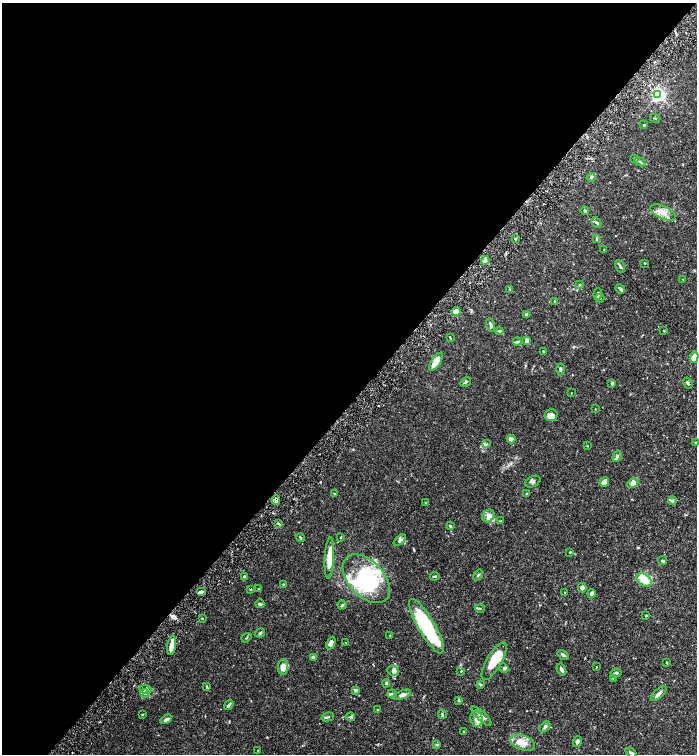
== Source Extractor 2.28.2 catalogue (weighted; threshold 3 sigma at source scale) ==
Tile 5 of 4 x 4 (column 1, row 2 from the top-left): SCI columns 166-1555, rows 3013-4515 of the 6030 x 6025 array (HDU 1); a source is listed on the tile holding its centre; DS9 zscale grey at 2 x 2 block average (1 PNG px = mean of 2 x 2 image px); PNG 699 x 756 px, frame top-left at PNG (2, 3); each listed source drawn as its Kron ellipse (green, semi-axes under 4 px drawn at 4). Shown black and unused: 53% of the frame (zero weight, under 6 of 12 exposures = <1% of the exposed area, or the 3 px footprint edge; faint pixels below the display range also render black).
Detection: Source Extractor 2.28.2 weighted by HDU 2 'WHT'; one run over the whole footprint, this tile lists its part. Background 0.0776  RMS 0.003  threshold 0.0123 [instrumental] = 3 sigma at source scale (4.09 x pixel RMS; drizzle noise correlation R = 1.36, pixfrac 0.8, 0.05/0.05 arcsec/px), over >= 5 px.
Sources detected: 139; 1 inside a brighter object's white glare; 1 cosmic-ray / hot-pixel residue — neither listed nor drawn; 12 inside a brighter listed object's ellipse — not listed separately; the other 125 listed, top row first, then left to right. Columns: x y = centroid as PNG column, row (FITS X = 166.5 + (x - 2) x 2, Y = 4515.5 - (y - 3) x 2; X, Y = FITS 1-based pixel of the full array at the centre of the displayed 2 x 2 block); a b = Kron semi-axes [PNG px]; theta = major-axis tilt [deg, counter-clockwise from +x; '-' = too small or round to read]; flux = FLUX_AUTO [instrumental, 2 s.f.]
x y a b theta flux
658 95 3 3 - 170
655 118 5 2 - 0.43
643 125 3 2 - 0.43
635 158 3 2 - 0.44
640 162 6 2 -24 0.93
591 177 4 4 - 1
585 211 4 3 - 1.1
663 212 13 6 -25 5.2
596 222 5 3 - 0.99
515 239 2 2 - 0.75
596 239 3 3 - 0.49
604 250 2 2 - 0.28
485 260 4 3 - 1.5
645 263 2 2 - 0.43
620 266 7 3 -60 1.1
683 279 3 2 - 0.26
579 285 3 3 - 0.65
510 289 3 2 - 0.27
620 289 5 2 - 1.4
598 294 6 3 87 1.4
600 298 4 3 - 0.8
555 301 3 2 - 0.47
456 311 4 4 - 4.5
526 314 3 3 - 0.89
491 325 7 3 -76 1.3
499 331 4 3 - 0.81
664 331 3 2 - 0.32
450 337 4 2 - 0.4
526 340 4 3 - 2.7
517 342 4 3 - 0.95
543 351 3 2 - 0.72
694 357 6 3 78 6.4
436 362 10 4 55 6.2
561 369 6 3 -88 1.2
466 382 6 3 31 0.82
612 383 4 3 - 1.1
688 383 6 3 -61 0.8
571 393 2 2 - 0.27
595 409 2 2 - 0.3
551 415 6 5 - 3.5
511 439 4 3 - 2.5
695 442 3 2 - 0.37
487 444 3 2 - 0.56
587 446 3 2 - 0.29
617 456 6 3 71 1.2
533 482 8 5 27 1.5
604 482 5 3 - 4.4
633 483 6 4 29 3.5
335 494 3 2 - 0.39
526 494 3 2 - 0.5
276 500 5 3 - 1.5
672 501 4 4 - 1.4
425 503 3 2 - 0.35
488 516 7 5 53 2.7
500 521 3 2 - 0.47
278 523 3 2 - 0.64
450 526 3 3 - 0.67
341 537 3 2 - 0.45
300 538 4 2 - 0.53
400 540 7 4 39 1.5
570 552 2 2 - 0.57
329 558 21 4 87 11
663 561 4 3 - 1
478 575 6 3 54 0.92
244 576 2 2 - 1.2
435 576 4 2 - 0.9
366 579 29 17 -47 57
644 580 8 6 -33 7
283 585 3 3 - 0.47
582 588 5 4 - 2.4
251 589 3 2 - 0.46
258 589 3 2 - 0.34
201 591 5 4 - 1.4
565 593 3 2 - 0.42
592 594 5 3 - 2.1
260 604 5 3 - 1.3
342 605 4 3 - 0.9
480 608 5 3 - 0.79
646 615 3 2 - 0.44
202 618 3 2 - 0.39
426 626 31 8 -60 48
260 633 5 3 - 0.87
390 635 3 2 - 0.29
246 638 5 2 - 0.5
331 643 7 4 66 2.8
346 643 2 2 - 0.24
172 645 10 3 79 9
563 655 6 3 -35 1.5
313 657 4 3 - 2.2
494 661 21 7 60 19
667 663 3 2 - 0.38
283 667 8 5 89 5.7
596 667 2 2 - 0.29
504 668 5 3 - 0.86
561 669 6 3 -61 2.3
393 671 6 5 - 1.6
461 671 3 2 - 0.51
616 673 5 3 - 0.94
613 678 3 2 - 0.37
386 683 4 3 - 0.77
481 684 4 3 - 0.59
207 686 4 3 - 0.57
145 689 6 3 -8 1
355 690 4 3 - 1.1
145 693 4 3 - 0.96
392 694 4 3 - 0.95
659 694 10 3 42 2.2
403 695 9 4 22 2.5
459 700 4 3 - 0.93
229 705 6 2 55 1.4
377 710 3 2 - 0.33
142 714 3 2 - 0.37
442 714 4 3 - 0.75
482 716 13 4 -44 3.6
328 717 6 2 14 0.7
351 717 4 3 - 1.1
166 719 6 3 28 1.6
477 719 8 6 -76 3.4
545 727 6 3 48 1.2
464 731 2 2 - 0.36
577 742 5 3 - 1.7
523 743 13 7 -19 6.3
437 744 3 3 - 0.6
258 750 3 2 - 0.35
631 753 6 3 -34 1.1
Overlapping masked pixels (flux is a lower limit): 1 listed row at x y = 276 500